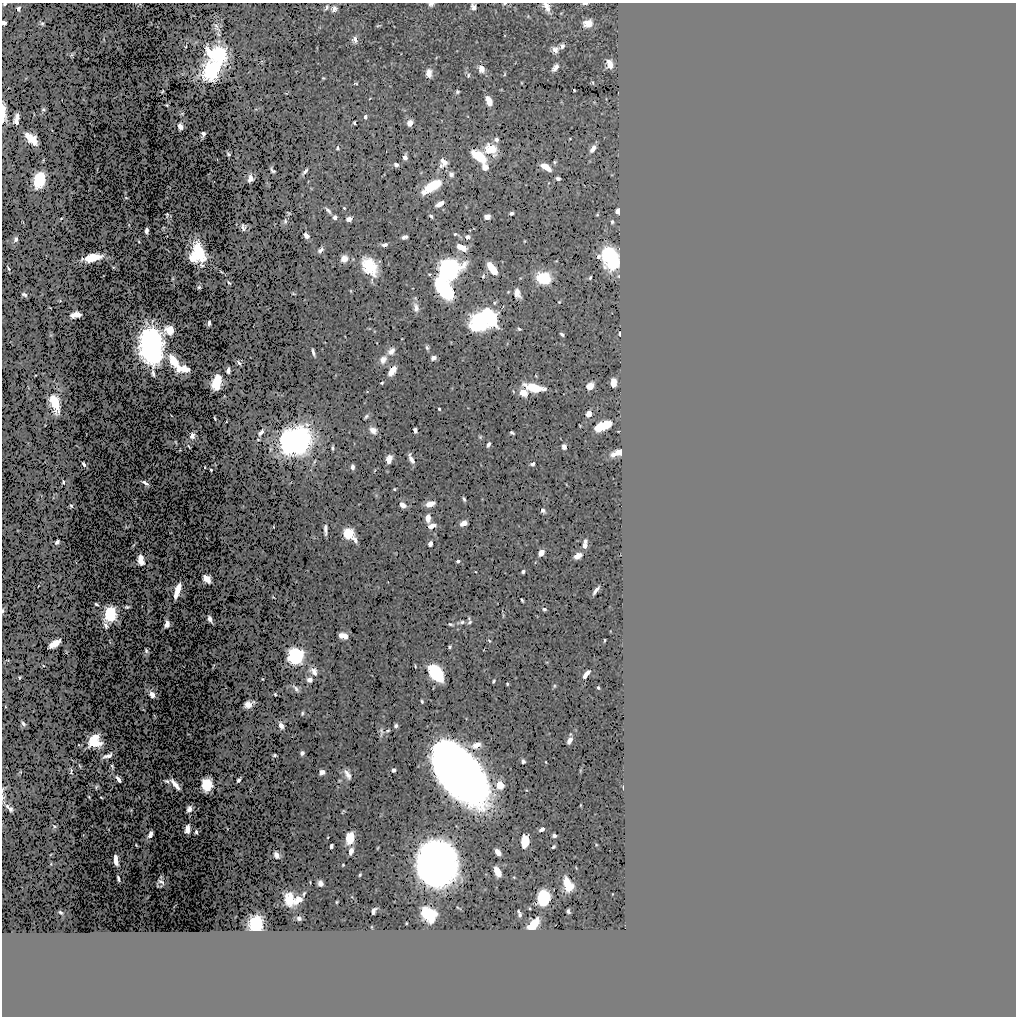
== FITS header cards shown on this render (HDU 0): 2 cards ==
NAXIS1  =                 1014
NAXIS2  =                 1014

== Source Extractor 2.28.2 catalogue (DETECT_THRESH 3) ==
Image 1014 x 1014 px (HDU 0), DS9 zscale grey, 1 PNG px = 1 image px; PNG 1018 x 1018 px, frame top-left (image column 1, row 1014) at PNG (2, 3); no overlay
Background 0.516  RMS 0.011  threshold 0.0322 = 3 sigma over >= 5 px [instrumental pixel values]
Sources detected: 304; all 304 listed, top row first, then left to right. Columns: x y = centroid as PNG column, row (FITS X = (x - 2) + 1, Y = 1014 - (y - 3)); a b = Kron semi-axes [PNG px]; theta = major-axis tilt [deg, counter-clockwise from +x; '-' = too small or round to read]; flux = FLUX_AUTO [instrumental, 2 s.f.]
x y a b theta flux
585 3 6 2 3 1.1
4 4 3 3 - 0.95
431 4 6 4 11 2.2
504 4 7 4 18 1.1
326 7 8 5 59 2.2
473 7 7 5 -73 3.3
547 7 12 6 -63 6.3
18 9 4 3 - 1.4
334 9 6 6 - 3.6
4 23 4 4 - 2.2
42 23 5 4 - 1
588 23 7 6 - 9.5
378 26 6 3 2 0.82
216 27 17 7 -63 4.1
355 39 6 5 - 5.6
562 46 5 4 - 2
555 50 6 6 - 4.5
220 54 19 14 -24 48
71 55 6 3 70 0.81
609 64 7 4 -71 7
555 68 7 4 50 3.8
481 69 9 6 -66 6
212 70 16 13 71 62
429 73 9 6 89 5.6
505 74 5 3 - 0.78
468 75 7 4 88 1.4
323 78 3 3 - 0.68
356 83 7 3 0 0.77
574 90 3 2 - 0.61
162 92 3 2 - 0.53
457 92 4 3 - 1.1
489 101 8 5 -68 9.9
167 105 3 2 - 0.69
43 109 4 4 - 0.98
3 112 17 4 -89 8.4
365 117 5 4 - 1.9
16 119 10 5 77 4.5
354 123 4 3 - 0.98
410 123 6 5 - 4.7
180 126 5 4 - 5.6
203 134 5 3 - 1.7
31 139 12 6 -41 16
496 139 7 6 - 2.3
337 148 4 4 - 1.5
491 149 11 9 -21 19
593 149 6 4 56 3.9
228 154 4 3 - 0.99
405 157 5 4 - 3.3
479 157 15 7 -38 24
443 162 13 8 -51 5.3
555 162 5 4 - 0.93
396 165 4 4 - 2.3
441 166 7 5 -52 1.9
485 167 8 7 - 4.5
546 167 10 5 -31 8.9
272 170 6 3 -48 1.6
305 172 7 3 50 2.1
451 174 8 6 -61 2.5
250 178 6 4 85 4.5
558 179 4 3 - 2
39 180 11 7 75 42
432 186 24 10 33 23
126 198 3 2 - 0.49
440 204 8 4 30 5.6
344 208 3 2 - 0.64
328 210 10 4 -46 1.9
618 211 5 4 - 5.8
288 213 4 3 - 0.76
511 213 4 3 - 1.6
167 215 4 2 - 0.89
597 215 4 2 - 0.49
431 216 5 3 - 1.6
335 217 5 4 - 2
487 217 5 4 - 6.3
61 218 4 2 - 0.53
349 219 5 4 - 4.2
285 221 8 5 -90 1.7
612 222 3 3 - 0.98
243 227 6 5 - 2.2
146 230 6 3 -90 3.3
456 234 10 4 -26 1.5
306 235 5 4 - 4.9
404 237 6 4 15 2.4
467 237 6 5 - 3
16 239 4 3 - 1.6
524 241 4 2 - 0.5
139 242 3 2 - 0.51
384 245 6 4 11 2.4
462 247 10 5 -23 11
320 250 7 4 49 2.6
199 252 16 8 -71 36
599 256 5 4 - 1.7
92 258 15 6 12 18
192 258 8 5 -48 6.7
611 258 17 11 -74 70
344 259 7 7 - 5.6
370 266 16 11 -56 30
113 267 5 3 - 0.67
8 268 4 2 - 0.77
492 268 10 5 -55 24
449 269 15 12 20 160
221 272 7 3 -44 0.68
483 276 6 4 81 1
543 278 9 7 -16 53
590 278 4 2 - 0.84
229 283 3 2 - 0.96
199 287 3 3 - 0.98
444 288 19 10 -56 74
351 291 5 3 - 0.5
517 293 10 6 -73 5.7
24 294 5 3 - 1.3
293 294 5 2 - 0.69
60 301 4 3 - 0.55
559 302 3 2 - 0.51
416 307 14 7 -78 4.3
75 315 10 5 9 5.4
491 320 6 5 - 110
480 322 19 9 55 170
209 323 4 3 - 2.2
519 329 4 3 - 0.95
170 330 8 7 - 9.9
562 334 4 3 - 1.3
620 334 4 3 - 0.9
151 346 23 13 -84 300
427 348 6 5 - 1.5
391 351 10 8 49 4.2
313 352 8 3 -73 1.9
433 358 5 4 - 2.9
383 360 12 9 63 5.5
173 361 12 6 -62 15
239 363 4 3 - 1.8
183 369 12 6 -4 11
228 370 6 4 84 2.3
392 371 8 5 54 12
216 382 11 7 73 23
382 383 3 3 - 1
613 383 7 4 90 9.1
590 386 6 5 - 9
534 387 16 6 -13 25
513 391 4 3 - 0.53
523 393 6 5 - 11
55 403 17 8 -75 17
439 409 3 3 - 0.98
589 414 5 4 - 6.6
366 417 8 4 43 1.3
215 418 4 2 - 0.72
602 426 13 6 24 32
373 430 8 6 -38 6.4
415 430 5 4 - 2.8
261 432 9 4 51 2.7
512 433 4 3 - 1.3
192 436 4 4 - 7.6
480 437 5 4 - 0.91
258 440 4 2 - 0.65
295 441 19 16 27 280
176 442 4 2 - 0.53
489 444 5 3 - 2.4
189 446 5 2 - 0.69
564 447 5 4 - 3.9
332 448 4 3 - 1.3
618 453 11 5 18 9.1
389 459 8 5 75 5.9
411 459 10 4 -65 4
84 464 5 3 - 2
533 464 5 4 - 1.8
205 467 3 2 - 0.6
352 467 5 3 - 2.3
211 470 3 3 - 0.77
375 470 4 2 - 0.54
63 482 4 3 - 1.5
145 483 7 3 -30 2.3
394 489 3 3 - 0.74
464 499 5 3 - 1.4
430 504 8 5 15 5.8
402 505 6 4 -34 5.9
71 506 3 3 - 0.97
543 511 5 4 - 1.9
428 518 6 4 88 7.7
464 523 5 4 - 7.8
432 526 8 5 19 4.8
325 530 9 3 90 3.2
348 534 7 7 - 25
355 539 8 5 -66 2.9
57 542 5 4 - 1.9
430 544 5 4 - 3.7
585 545 7 4 82 8
541 553 6 4 48 5.7
578 556 7 5 33 6.7
141 560 8 5 -81 11
458 561 3 3 - 1.6
523 572 4 3 - 1.6
207 579 7 5 -44 11
596 590 8 3 53 2.9
177 591 12 4 72 16
273 597 3 2 - 0.46
522 600 4 3 - 1
96 604 4 3 - 1.2
127 607 5 3 - 1.3
544 609 5 4 - 1.3
3 611 4 2 - 0.64
110 614 11 7 80 62
503 615 8 3 85 0.86
210 619 6 3 -68 2.2
461 622 12 5 10 2.7
470 622 8 6 61 1.9
167 624 6 4 80 5.3
450 624 7 3 -10 1.2
343 636 8 5 -11 7.3
604 640 3 2 - 0.7
489 641 4 4 - 0.87
55 644 11 5 30 11
450 647 3 3 - 1
146 651 4 3 - 1.1
295 656 10 9 - 99
415 666 3 2 - 0.69
314 671 12 8 -52 4.7
436 673 13 8 -52 84
586 674 8 4 53 4.9
19 677 3 2 - 0.69
310 680 5 5 - 4
493 681 4 3 - 1
507 684 3 3 - 0.81
554 686 5 5 - 0.92
296 688 10 4 -50 2.3
598 688 3 2 - 0.8
275 694 3 3 - 0.81
152 695 6 4 -59 3.8
422 701 4 3 - 1
248 704 9 6 24 5
302 713 4 3 - 1
23 724 4 3 - 1.8
281 725 5 4 - 5.4
396 726 4 3 - 1.7
388 730 6 4 29 1.1
381 732 14 6 86 2.3
569 740 6 4 61 4.4
94 741 8 8 - 41
79 745 3 2 - 0.38
476 745 13 7 19 7
302 753 4 4 - 2.5
274 755 3 3 - 0.97
107 756 9 4 21 3.7
523 761 4 4 - 1.6
546 762 3 2 - 0.46
80 766 6 3 -55 0.83
112 766 6 3 -78 1.1
393 770 4 4 - 2.1
71 771 8 3 -81 1.4
322 772 5 4 - 4.8
461 772 48 25 -51 1600
347 774 10 5 -61 4
119 779 6 3 -51 3.8
239 780 4 3 - 1.6
167 781 5 3 - 1.2
175 784 11 4 -50 6.9
207 784 10 8 84 23
500 785 7 7 - 13
96 787 4 3 - 1
623 787 3 2 - 0.55
2 790 6 2 78 0.85
3 797 7 5 -61 1.3
89 797 3 2 - 0.57
101 797 3 2 - 0.55
7 806 5 4 - 1.5
10 809 4 3 - 2
189 809 5 4 - 3.6
343 811 5 3 - 0.8
54 826 6 4 -27 0.87
187 829 7 4 85 6.1
542 829 5 3 - 2.8
196 832 4 3 - 1.6
150 834 6 4 62 3.9
554 836 4 3 - 1.8
328 837 3 2 - 0.49
350 838 9 7 80 16
524 841 10 6 87 14
136 845 3 2 - 0.49
331 846 4 3 - 2
553 847 4 2 - 0.86
351 851 7 4 76 4.1
498 852 6 4 -50 5.6
276 855 6 4 -61 5.1
116 860 9 4 -84 5.2
437 863 23 20 -75 1500
343 865 3 2 - 0.66
497 872 8 5 -62 14
360 875 3 2 - 0.82
118 879 5 3 - 1.5
161 882 6 3 -32 1.2
320 883 5 5 - 3.1
568 885 12 7 -63 16
543 897 11 9 -83 34
289 899 9 6 -81 21
298 900 9 6 39 6.2
336 902 3 2 - 0.52
374 911 7 4 64 1.7
568 911 4 3 - 1.2
60 912 4 2 - 0.94
519 913 7 3 -69 1.7
428 915 12 9 -39 44
299 918 4 3 - 1.6
406 923 3 2 - 0.43
256 924 10 9 - 53
533 924 11 6 49 21
At the frame edge (FLAGS 8, measured only in part): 11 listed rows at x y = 585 3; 4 4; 431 4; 504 4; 473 7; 547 7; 4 23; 3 112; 3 611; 2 790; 3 797